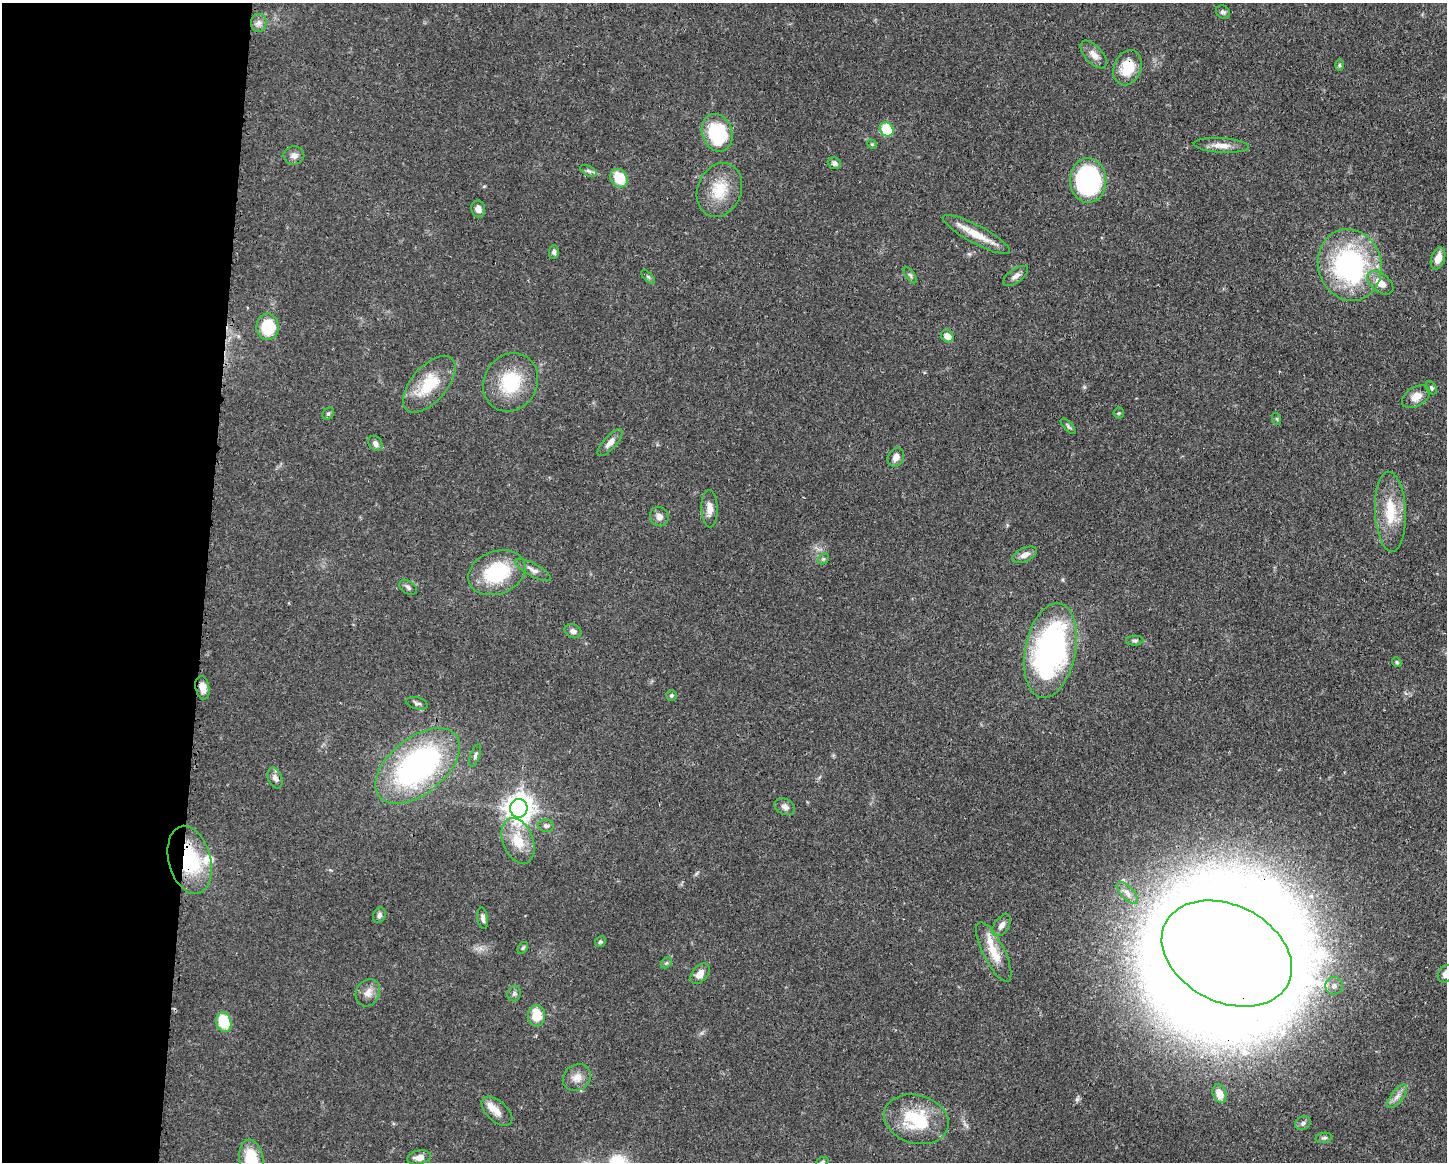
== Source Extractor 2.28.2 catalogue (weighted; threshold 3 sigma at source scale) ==
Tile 4 of 3 x 4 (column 1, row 2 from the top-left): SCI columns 117-1561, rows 2323-3482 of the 4680 x 4646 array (HDU 1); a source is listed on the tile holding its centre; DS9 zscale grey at full resolution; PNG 1449 x 1164 px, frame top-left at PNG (2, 3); each listed source drawn as its Kron ellipse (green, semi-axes under 4 px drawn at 4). Shown black and unused: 14% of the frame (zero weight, under 3 of 4 exposures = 1% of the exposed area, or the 3 px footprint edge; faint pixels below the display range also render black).
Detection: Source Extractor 2.28.2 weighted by HDU 2 'WHT'; one run over the whole footprint, this tile lists its part. Background 0.0549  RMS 0.0032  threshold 0.0146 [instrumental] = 3 sigma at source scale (4.5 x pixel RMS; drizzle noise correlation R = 1.50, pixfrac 1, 0.05/0.05 arcsec/px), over >= 5 px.
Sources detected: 93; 4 inside a brighter object's white glare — neither listed nor drawn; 3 inside a brighter listed object's ellipse — not listed separately; the other 86 listed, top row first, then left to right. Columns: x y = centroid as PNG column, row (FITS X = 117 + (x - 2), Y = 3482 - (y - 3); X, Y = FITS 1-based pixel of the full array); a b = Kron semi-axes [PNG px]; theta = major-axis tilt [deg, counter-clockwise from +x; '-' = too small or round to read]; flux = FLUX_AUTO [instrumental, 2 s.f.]
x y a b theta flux
1223 12 7 6 - 0.78
259 23 9 8 - 1.5
1094 55 17 8 -48 2.6
1339 65 6 4 -89 0.42
1128 68 18 13 68 9
887 129 7 6 - 16
717 133 19 15 -69 22
872 144 5 4 - 0.39
1221 145 27 7 -3 3.3
294 155 10 9 - 1.7
834 163 7 5 -20 0.97
589 171 9 5 -26 0.8
619 178 10 8 -56 8.9
1088 180 22 18 -89 48
719 190 27 22 68 9.9
478 209 8 7 - 1.9
976 234 38 9 -28 7
554 252 7 5 89 0.79
1438 258 11 6 71 3.1
1350 265 36 31 -72 59
910 275 9 4 -55 0.65
1016 276 14 7 36 1.6
648 277 8 3 -45 0.49
1380 283 15 9 -38 4
268 327 13 11 -88 13
947 336 7 5 -43 2.9
511 382 30 26 59 17
429 384 34 17 49 12
1431 388 7 5 -54 0.72
1416 397 15 9 32 3.4
1119 413 5 5 - 0.4
328 414 7 5 53 0.59
1277 419 6 4 -72 0.43
1068 426 10 3 -47 0.63
610 442 17 6 48 2.2
375 443 8 6 -54 1.5
896 457 10 8 62 2
709 509 19 8 -88 2.6
1390 512 40 15 -87 12
659 516 10 9 - 1.7
1025 555 13 6 25 2.1
823 559 6 4 43 0.55
533 570 20 6 -28 1.9
497 573 29 21 21 21
408 587 9 6 -33 0.97
573 631 9 6 -24 1.2
1135 641 9 5 3 0.73
1050 650 48 25 79 89
1397 662 5 4 - 0.4
202 688 12 7 -79 3
671 695 5 5 - 0.55
417 703 11 6 -16 0.96
475 755 12 4 70 0.82
418 766 49 28 38 79
275 778 11 7 -69 1.5
785 807 11 8 -23 1.4
519 808 9 9 - 360
546 826 8 6 -9 0.94
518 841 24 15 -68 8.2
190 860 34 21 -76 24
1127 893 13 6 -46 1.8
379 915 8 6 69 0.99
483 918 11 5 -83 1.2
1002 925 12 7 56 1.8
600 942 6 5 - 0.56
523 948 6 4 58 0.47
994 952 33 10 -64 6.9
1227 953 68 48 -26 1800
666 963 6 4 45 0.57
700 974 12 7 50 2.5
1445 974 9 7 57 1.6
1334 986 9 8 - 1.8
368 993 14 11 62 2.9
514 994 8 7 - 0.8
537 1016 11 8 87 7
224 1022 10 7 -70 12
577 1078 15 12 35 3
1219 1094 9 6 -68 3.6
1397 1096 14 6 52 1.8
497 1111 18 10 -42 3.2
916 1119 33 24 -16 17
1303 1123 8 6 29 1
1324 1138 8 5 8 0.73
419 1157 12 7 11 2.6
251 1160 20 12 -81 13
822 1162 6 4 20 0.46
Overlapping masked pixels (flux is a lower limit): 7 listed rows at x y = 1128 68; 1350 265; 429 384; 202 688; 418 766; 190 860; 1227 953
Isophote crosses this tile's border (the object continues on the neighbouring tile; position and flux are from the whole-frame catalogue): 2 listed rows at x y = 1445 974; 251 1160